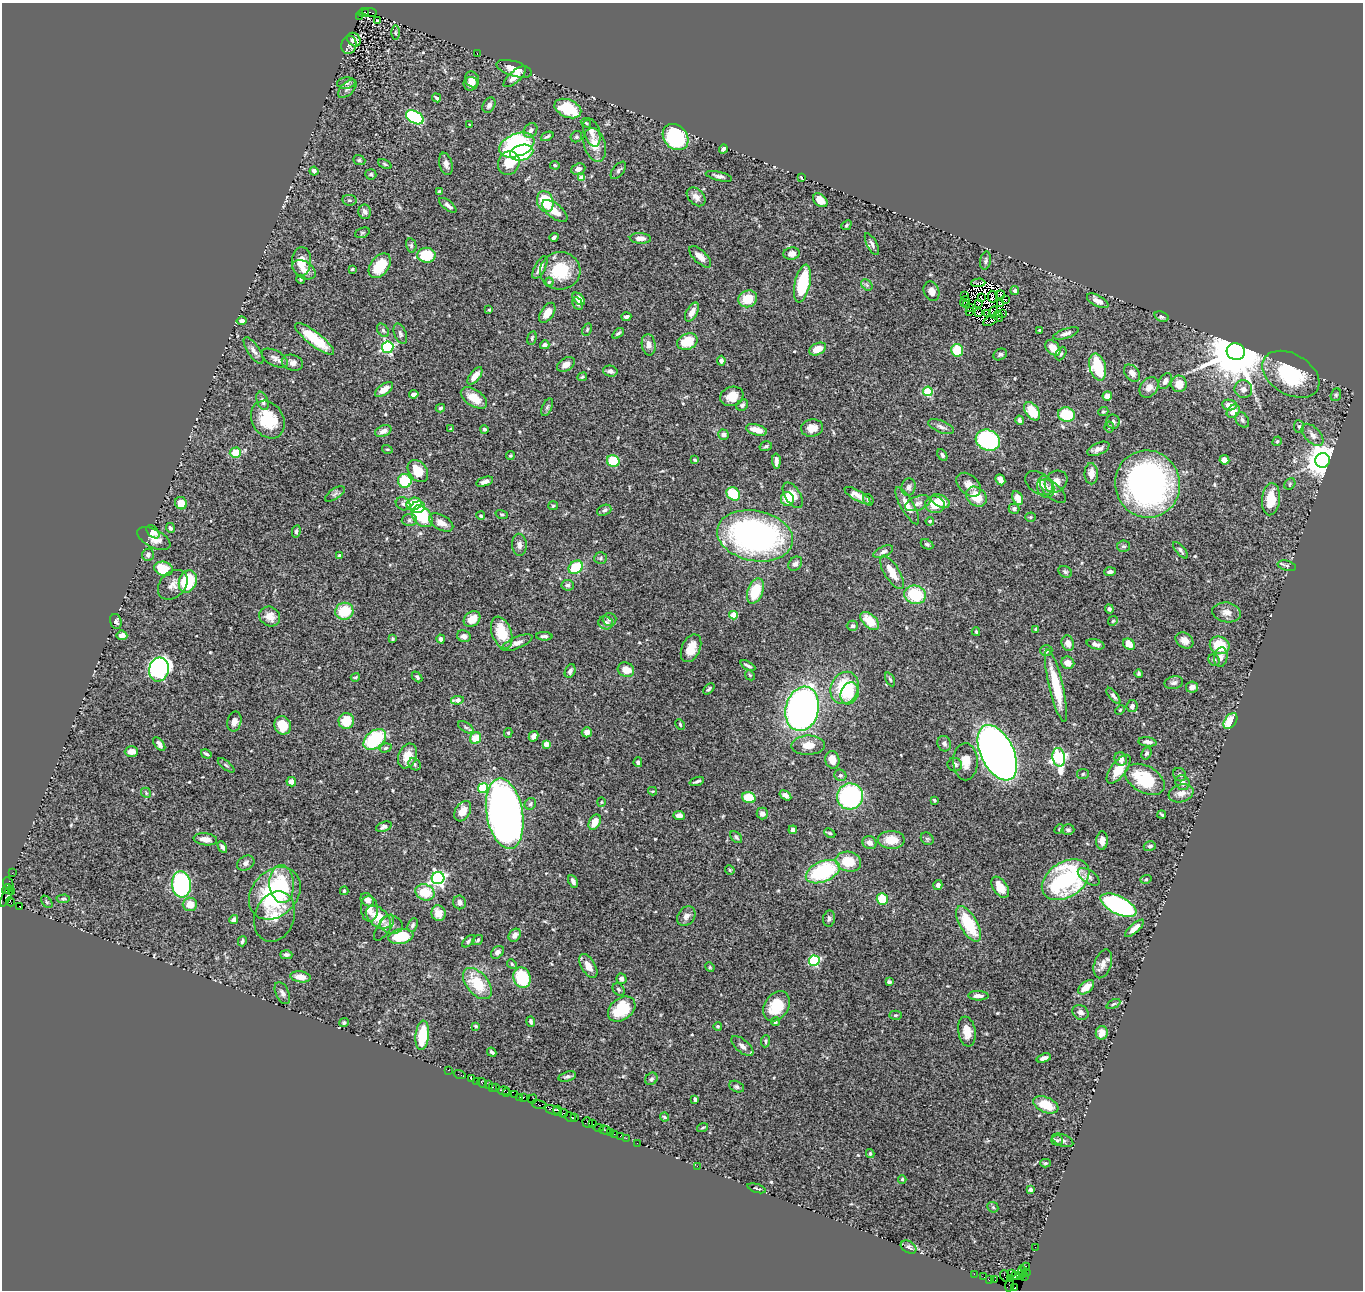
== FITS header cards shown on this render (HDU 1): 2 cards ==
NAXIS1  =                 1361
NAXIS2  =                 1288

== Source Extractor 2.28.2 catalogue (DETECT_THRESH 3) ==
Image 1361 x 1288 px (HDU 1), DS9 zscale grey, 1 PNG px = 1 image px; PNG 1365 x 1292 px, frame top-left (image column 1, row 1288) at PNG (2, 3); each listed source drawn as its Kron ellipse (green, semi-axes under 4 px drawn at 4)
Background 1.28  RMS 0.044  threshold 0.131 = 3 sigma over >= 5 px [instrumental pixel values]
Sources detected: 551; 10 with non-positive FLUX_AUTO (blend fragments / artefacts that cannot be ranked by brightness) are neither listed nor drawn; of the other 541, the 500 brightest by FLUX_AUTO listed and drawn (41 fainter detections omitted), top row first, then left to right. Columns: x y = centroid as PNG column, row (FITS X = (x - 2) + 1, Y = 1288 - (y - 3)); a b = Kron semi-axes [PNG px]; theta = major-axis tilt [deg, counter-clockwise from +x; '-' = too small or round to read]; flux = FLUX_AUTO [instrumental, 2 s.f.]
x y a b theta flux
363 12 5 3 - 400
370 12 7 3 -9 320
360 16 4 3 - 170
378 21 3 3 - 3.6
395 33 7 3 90 4.2
354 40 7 6 - 14
349 45 9 7 76 11
477 53 2 2 - 7.2
514 69 18 7 -17 38
515 77 14 5 42 27
472 79 8 7 - 21
346 83 9 5 6 7.9
471 84 7 7 - 19
347 89 11 6 45 10
436 98 5 3 - 5
489 105 8 6 60 11
568 108 14 8 -23 130
415 117 9 6 -30 310
586 123 5 3 - 3.6
470 125 3 3 - 4.8
530 130 8 6 51 11
592 132 14 8 -73 19
547 136 7 3 24 5.7
576 137 6 5 - 5
675 137 14 11 -47 260
517 145 18 11 22 330
595 145 17 10 -73 47
723 149 5 3 - 5.8
522 153 12 7 15 220
359 160 6 5 - 5.3
509 163 12 10 62 91
385 164 7 4 -25 4.6
446 164 11 6 -75 14
555 165 5 4 - 3.8
578 169 7 5 22 17
618 170 10 5 50 6.9
314 171 4 4 - 9.6
371 174 5 5 - 5.3
719 176 13 4 -13 9.3
801 177 3 2 - 3.9
582 178 4 4 - 46
439 192 4 3 - 5.7
696 197 11 7 -45 18
349 200 7 5 -10 5.9
820 200 8 5 -41 32
545 202 11 8 -71 140
448 205 10 4 -38 12
555 211 15 7 -39 34
365 212 7 6 - 13
846 225 5 4 - 4.2
362 233 8 5 18 4.4
554 237 4 3 - 7.4
640 238 11 5 -3 20
872 244 12 5 -62 10
411 245 7 5 -76 5.6
792 254 8 6 14 19
426 255 9 7 -2 98
700 257 14 6 -44 27
301 261 14 9 86 45
986 261 9 5 79 6.8
380 266 14 9 52 85
540 268 12 5 62 19
352 269 3 3 - 4.1
304 270 13 8 -31 24
560 271 20 18 5 120
301 279 4 4 - 3.5
549 282 4 4 - 3.8
978 283 7 2 2 6.4
802 284 19 7 78 160
867 285 6 5 - 6.1
932 291 10 7 -69 20
1015 291 4 4 - 6.9
1001 295 4 2 - 3.1
965 296 2 2 - 3.4
992 297 6 3 -86 14
981 298 4 2 - 4.6
579 299 7 4 -46 27
748 299 9 8 - 68
1006 300 2 2 - 3.5
965 301 5 3 - 11
1098 301 12 5 -28 19
1001 303 2 2 - 3.6
578 304 7 4 -60 7.4
979 304 4 2 - 6.9
966 305 2 2 - 3
970 307 2 2 - 3
489 310 3 3 - 3.9
692 312 10 5 60 21
970 312 3 2 - 3.6
993 312 6 2 63 3.3
547 313 11 6 57 28
979 313 2 2 - 4.5
988 313 3 2 - 4.5
1003 313 3 2 - 5.2
998 316 5 2 - 4.4
626 317 5 4 - 8.8
1161 317 7 5 -21 8.5
990 320 8 3 28 16
241 321 5 4 - 12
383 330 7 5 -54 6
587 330 6 4 65 4.1
1040 330 3 3 - 4.2
618 333 7 3 38 4.9
1066 333 13 5 17 12
400 334 11 6 -68 8.6
532 338 7 4 76 5.3
315 339 24 7 -38 97
687 342 10 7 22 77
545 345 5 4 - 10
649 345 11 7 -82 16
388 347 5 5 - 470
1053 348 9 6 -47 42
818 349 9 5 25 35
253 350 15 6 -57 14
957 350 6 6 - 96
1236 352 9 8 - 27000
1000 354 7 5 29 7
1061 354 7 5 63 5.8
275 358 14 7 -28 16
721 361 5 4 - 9.6
292 363 11 7 -16 20
566 364 10 6 31 22
1098 367 14 8 -75 170
610 371 7 5 -14 9.1
1132 373 9 6 -49 19
1291 374 31 20 -31 200
475 376 10 5 52 36
582 377 5 3 - 3.7
1165 381 9 5 57 14
1179 384 8 7 - 41
1149 387 11 8 53 21
1243 389 9 8 - 15
384 390 10 5 36 29
928 391 5 4 - 160
414 394 5 4 - 11
1336 395 6 5 - 5
732 396 12 9 19 38
1107 396 5 4 - 28
474 398 15 8 -33 47
263 401 9 5 -69 14
742 405 6 5 - 8.4
1229 405 7 5 -9 26
547 407 9 5 65 5.6
440 408 5 4 - 5.1
1032 411 10 6 -53 74
1233 411 7 5 46 23
1103 412 5 4 - 4.5
1066 415 8 7 - 130
268 420 20 15 -58 120
1019 420 5 4 - 8.7
1242 420 8 6 -55 8
1113 422 7 6 - 10
941 427 14 5 -23 12
1109 427 5 5 - 4.6
1299 427 6 5 - 6.2
812 428 11 8 8 29
451 429 4 4 - 3.9
484 429 4 4 - 4.5
757 430 11 5 -14 34
383 431 8 5 19 14
724 435 5 5 - 14
1313 435 13 7 -47 19
988 440 12 10 -24 320
1277 441 5 4 - 4.7
766 446 6 4 16 5.5
387 449 5 3 - 3.4
1098 449 12 6 24 16
235 453 6 5 - 68
942 455 6 4 -63 6.8
510 456 4 4 - 3.7
695 460 4 3 - 3.3
1224 460 5 4 - 35
1322 460 7 7 - 5800
613 461 6 5 - 110
776 461 7 4 -89 12
418 471 12 9 -51 60
1091 474 10 6 -88 29
1000 480 6 4 -66 18
405 481 7 6 - 120
485 482 9 4 18 13
1056 482 12 10 39 22
1039 483 15 10 -33 22
1147 484 34 32 -77 860
1290 484 6 5 - 4.8
968 485 14 9 -43 23
909 487 9 7 74 10
1046 487 11 8 -76 15
1053 491 16 7 -40 18
335 494 11 5 34 7.6
733 494 7 6 - 100
793 495 14 7 -58 32
857 496 15 5 -30 22
976 497 11 9 -41 66
1017 498 7 5 -64 33
787 499 7 6 - 61
1271 499 16 9 84 74
868 500 6 5 - 5
940 501 10 6 -26 37
181 503 6 5 - 39
918 503 13 7 20 16
403 504 7 6 - 8.7
414 504 7 6 - 74
935 505 10 8 -9 51
553 506 5 4 - 3.6
907 506 21 6 -60 34
418 507 7 6 - 84
1014 509 5 5 - 8.6
604 510 7 5 21 7.5
502 514 6 4 -17 4.2
422 516 12 8 -49 140
481 516 4 4 - 6
1030 517 5 4 - 3.6
409 520 7 6 - 8.7
930 521 4 4 - 4.4
441 523 13 7 -30 26
170 528 5 4 - 7.1
296 531 6 4 77 6.7
153 532 8 5 -44 28
755 536 38 25 -11 1000
154 538 18 9 -27 28
927 544 6 4 -27 4.8
519 545 11 7 -86 13
1124 546 6 5 - 6.7
1180 550 10 4 -49 8.2
883 552 10 5 25 9.9
148 555 6 5 - 12
339 556 4 4 - 5.7
601 558 6 6 - 6.1
795 564 8 6 47 11
1287 566 9 5 -15 6
576 567 8 6 41 100
164 569 9 7 -12 100
892 572 19 7 -59 47
1065 572 7 5 -29 5.8
1110 572 6 4 5 9.6
188 581 11 8 69 180
173 585 17 12 45 25
568 585 6 5 - 7.1
755 591 13 7 69 97
915 595 11 9 -16 130
1109 609 4 4 - 7.5
344 611 9 8 - 97
1227 612 14 10 -9 23
733 615 4 4 - 65
270 616 11 9 -36 28
472 619 9 7 37 44
609 619 7 6 - 7.2
116 621 7 5 -73 9
870 621 11 6 -42 63
1113 621 5 4 - 3.7
606 623 7 6 - 18
852 626 5 5 - 7.3
1036 629 4 3 - 7.7
976 632 4 3 - 4.6
502 633 17 9 -70 75
122 635 5 4 - 17
464 636 7 5 -20 12
544 636 8 4 -2 8.3
393 639 4 3 - 3.8
441 639 4 4 - 8.9
1184 640 9 7 -34 20
517 643 16 5 23 17
1068 643 8 6 -75 22
1096 644 9 5 -16 10
1129 644 6 5 - 38
1220 645 10 8 -21 81
691 648 14 9 66 41
1046 650 6 5 - 7.6
1221 657 10 6 80 15
1214 660 6 5 - 8.3
1068 663 7 6 - 21
748 666 8 3 -29 8.4
159 670 12 10 76 920
626 670 8 7 - 36
570 671 7 5 65 10
1139 674 4 4 - 4.4
750 675 5 4 - 3.6
355 677 4 3 - 3.4
417 677 6 4 -47 5.5
890 679 7 4 -63 4.8
1174 683 9 6 12 11
1056 686 37 7 -77 110
1192 687 6 5 - 14
845 688 16 13 66 170
709 689 6 3 44 5.7
850 693 11 9 70 46
1113 696 10 4 -51 8.4
457 700 6 4 8 26
1132 706 6 5 - 12
802 709 22 16 76 1700
1120 710 5 4 - 3.4
346 721 8 7 - 76
1230 721 9 5 54 73
234 722 10 7 78 16
680 724 5 3 - 3.3
283 725 9 8 - 58
466 727 8 4 -33 6.2
587 732 5 5 - 19
508 733 5 4 - 5.4
534 736 5 4 - 15
476 738 6 5 - 50
375 740 13 8 39 210
1147 742 9 4 -7 12
159 744 8 4 -51 11
546 744 4 4 - 37
944 744 8 6 -71 9.4
808 745 17 9 2 36
385 748 6 4 17 5.2
131 751 7 5 2 23
997 753 30 16 -64 2700
1146 753 6 4 63 7
206 754 5 3 - 5.9
407 756 13 9 67 42
1059 757 9 6 -83 620
1121 759 7 6 - 18
832 760 9 7 -75 32
638 762 5 4 - 9.6
965 762 19 12 -89 38
415 764 7 5 -47 5.8
226 765 10 4 -39 5.3
955 765 7 6 - 12
1119 769 17 7 53 60
1083 774 6 5 - 4.7
840 775 6 5 - 6.9
1180 775 7 6 - 5.6
1145 779 21 13 -29 150
697 781 7 2 19 6.5
291 782 5 4 - 20
1182 783 7 7 - 13
483 788 5 5 - 160
653 791 4 4 - 3.1
146 793 6 4 -48 4.3
1181 793 13 8 16 22
785 795 6 4 -34 12
850 796 13 13 - 420
749 798 7 5 -17 93
934 800 3 3 - 3.7
601 802 4 4 - 3.1
530 804 6 5 - 6
463 811 11 7 58 34
762 813 6 5 - 11
505 814 36 18 -80 2300
1162 815 4 3 - 4.2
679 816 6 4 -8 19
595 822 8 5 61 33
384 827 8 4 19 9
1059 829 5 4 - 3.5
793 830 4 4 - 9.8
1068 830 6 5 - 6.4
830 833 6 4 -26 4.1
736 837 7 4 -46 6.1
205 839 12 6 -7 23
927 839 7 5 -45 5.6
891 840 13 9 -1 53
1102 841 9 6 87 22
869 843 7 6 - 20
1150 846 6 5 - 6.5
222 847 6 4 -62 8.9
848 862 13 10 -12 82
246 863 9 7 32 12
730 870 5 4 - 3.7
823 872 18 10 23 270
12 873 2 2 - 11
1089 877 12 6 -34 14
438 878 6 6 - 770
1146 879 6 4 17 4.7
1066 880 26 17 33 420
573 881 7 4 -64 10
8 884 6 5 - 130
181 884 13 9 -83 530
282 884 19 12 -86 86
938 885 5 4 - 7.8
1000 887 12 7 -56 36
7 889 5 4 - 350
344 891 4 3 - 3.4
11 892 3 2 - 57
425 892 10 8 -21 80
275 893 29 22 47 330
7 896 11 4 65 300
63 899 7 4 2 4.8
882 899 6 5 - 80
367 900 7 5 -42 14
10 902 4 2 - 41
47 902 7 4 -50 4.7
460 902 7 6 - 10
190 904 7 7 - 37
1118 905 20 9 -26 520
20 906 4 3 - 810
369 909 13 8 -87 25
439 913 8 7 - 32
275 916 26 19 70 65
686 916 10 8 51 15
378 917 14 9 -39 62
829 919 8 6 84 7.7
234 920 5 4 - 14
969 924 20 8 -60 130
391 925 12 9 -15 17
413 925 7 5 65 6.6
384 928 15 6 55 13
1134 928 12 4 42 22
515 935 7 5 49 13
401 936 12 7 10 120
478 940 6 4 38 3.6
242 941 5 3 - 5.9
469 941 8 4 43 5.5
497 952 7 5 43 9.3
286 955 6 4 -1 9.6
814 961 5 5 - 260
512 964 5 4 - 3.8
1103 964 15 8 72 21
588 966 13 6 -59 28
710 967 5 4 - 3.4
300 977 10 5 -8 29
522 978 10 8 -72 140
621 979 5 5 - 12
889 982 4 4 - 8
477 984 18 10 -49 100
1086 987 9 5 39 34
618 989 7 5 -52 5.2
282 993 12 6 -65 11
978 996 10 4 -1 17
1113 1004 7 4 27 5.1
776 1006 16 12 57 94
622 1009 15 10 37 100
1080 1012 8 7 - 13
895 1015 6 4 2 4.2
531 1021 5 3 - 7.1
775 1022 4 4 - 4.4
344 1023 5 4 - 5.2
476 1026 4 2 - 3.4
718 1026 4 4 - 4.2
967 1032 15 8 -80 37
1102 1033 7 6 - 20
422 1035 15 6 84 110
766 1041 6 4 84 4.8
742 1046 13 6 -41 16
492 1052 5 3 - 6.4
1044 1058 7 4 18 13
448 1070 2 2 - 14
460 1075 6 2 -18 25
567 1077 9 5 17 7.4
471 1079 3 2 - 86
651 1079 7 5 45 6.9
477 1081 3 2 - 38
482 1083 5 3 - 91
489 1085 2 2 - 10
492 1087 3 2 - 63
737 1087 8 5 -26 6.3
496 1088 3 2 - 65
504 1091 6 3 -5 160
507 1092 3 2 - 100
515 1095 2 2 - 43
519 1097 4 2 - 86
523 1097 3 3 - 81
533 1099 5 2 - 24
695 1099 4 3 - 5.6
539 1104 7 3 -15 250
1046 1105 13 7 -23 66
553 1110 9 3 -22 400
558 1110 4 3 - 240
563 1113 5 3 - 120
570 1117 6 2 -31 56
575 1117 3 2 - 57
664 1117 5 3 - 3.7
587 1122 5 5 - 76
592 1124 3 2 - 61
598 1128 5 3 - 54
703 1128 6 2 19 3
605 1130 5 2 - 61
610 1132 2 2 - 35
614 1134 2 2 - 51
620 1136 2 2 - 31
626 1138 2 2 - 34
1057 1140 6 5 - 5.1
1063 1140 11 6 -21 9.2
637 1143 2 2 - 24
870 1154 4 3 - 4.7
1045 1163 5 4 - 4.1
697 1166 2 2 - 35
902 1179 4 4 - 4.7
757 1188 9 3 -17 4
1030 1190 4 4 - 7.9
993 1207 6 5 - 5
909 1247 8 5 -32 9.1
1035 1247 2 2 - 26
1026 1267 4 4 - 180
1022 1271 6 3 -83 89
1026 1272 4 3 - 40
974 1274 2 2 - 30
1012 1274 3 3 - 88
1016 1275 3 2 - 27
1020 1275 2 2 - 43
1004 1276 6 2 -70 50
1024 1276 3 2 - 27
984 1277 2 2 - 20
1011 1278 3 3 - 26
989 1280 4 3 - 110
995 1280 2 2 - 51
1009 1286 6 4 81 87
1015 1288 3 3 - 24
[41 fainter detections neither listed nor drawn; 10 non-positive-flux detections neither listed nor drawn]